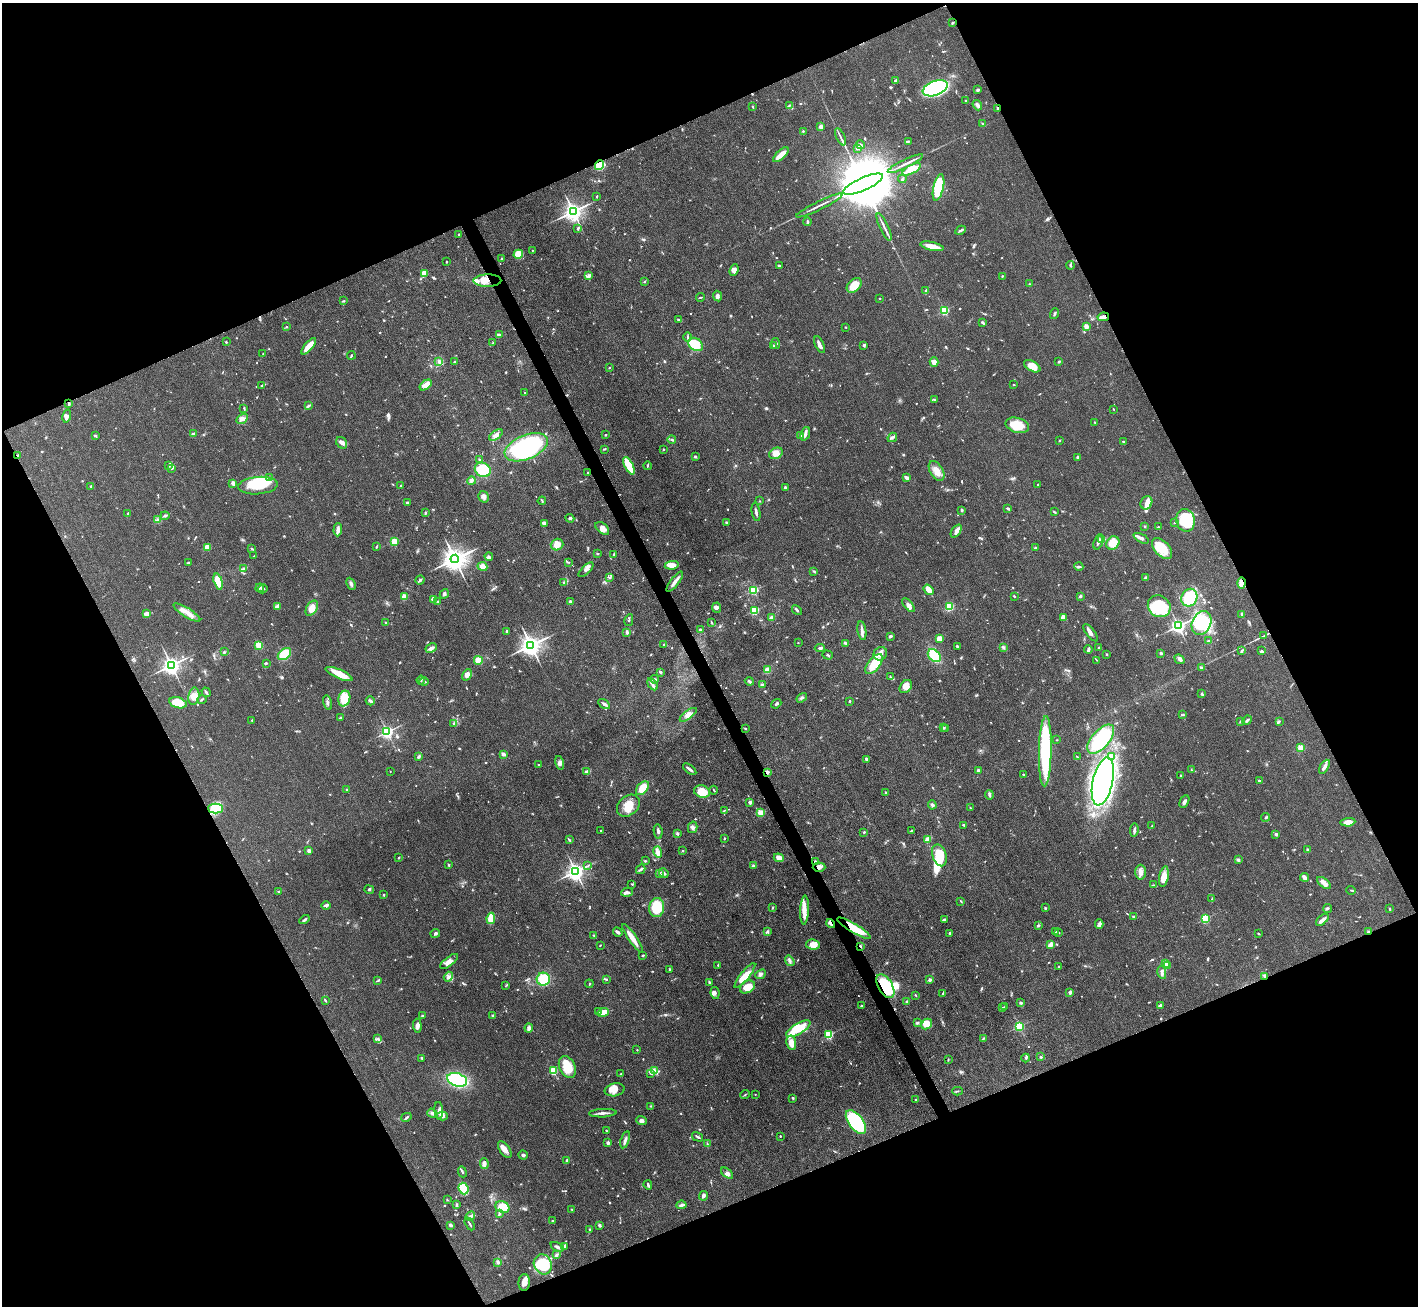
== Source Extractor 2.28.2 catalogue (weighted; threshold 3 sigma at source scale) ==
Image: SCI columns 1-5661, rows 287-5499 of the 5663 x 5651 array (HDU 1 of 3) = the unmasked area's bounding box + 8 px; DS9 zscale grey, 4 x 4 block average (1 PNG px = mean of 4 x 4 image px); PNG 1420 x 1308 px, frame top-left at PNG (2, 3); each listed source drawn as its Kron ellipse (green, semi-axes under 4 px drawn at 4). Shown black and unused: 45% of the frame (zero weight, under 3 of 4 exposures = <1% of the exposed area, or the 3 px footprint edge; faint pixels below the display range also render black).
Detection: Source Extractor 2.28.2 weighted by HDU 2 'WHT'. Background 0.0509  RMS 0.0048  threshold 0.0218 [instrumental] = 3 sigma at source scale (4.5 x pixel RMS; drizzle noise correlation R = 1.50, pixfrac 1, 0.05/0.05 arcsec/px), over >= 5 px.
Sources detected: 954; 1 too faint to see at this stretch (4 x 4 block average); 7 inside a brighter object's white glare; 2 cosmic-ray / hot-pixel residue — neither listed nor drawn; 21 coinciding with a brighter row at this scale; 56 inside a brighter listed object's ellipse — not listed separately; of the other 867, all 500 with FLUX_AUTO >= 1.9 (the completeness limit of this list) listed and drawn (367 fainter detections not listed), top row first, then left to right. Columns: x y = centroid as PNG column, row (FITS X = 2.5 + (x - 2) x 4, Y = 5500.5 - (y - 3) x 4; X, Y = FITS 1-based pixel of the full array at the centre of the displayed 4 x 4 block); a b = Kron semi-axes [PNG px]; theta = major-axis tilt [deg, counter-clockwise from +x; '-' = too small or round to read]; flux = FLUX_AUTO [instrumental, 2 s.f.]
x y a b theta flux
952 23 3 2 - 2.9
895 80 3 2 - 6.8
935 88 13 7 21 350
978 90 4 2 - 5.1
966 100 2 2 - 2
789 105 2 2 - 2.5
977 105 5 3 - 9.4
753 107 3 2 - 2.2
998 108 3 2 - 2.9
983 123 3 2 - 3.1
821 127 3 3 - 13
803 131 2 2 - 4.4
840 137 9 2 -65 6.5
909 141 3 2 - 2.8
860 145 4 2 - 4.8
858 148 4 2 - 5.1
781 155 10 3 43 37
905 164 19 2 25 17
600 165 5 4 - 79
911 169 10 4 29 54
902 179 4 2 - 3.6
863 184 21 6 24 59000
938 188 14 5 77 110
597 197 2 2 - 3.1
819 205 26 2 26 16
573 211 3 3 - 2200
808 222 4 2 - 5.9
884 227 15 2 -65 12
578 228 4 2 - 4.7
960 230 5 2 - 5.6
459 235 3 2 - 2
932 246 12 3 -12 40
532 250 2 2 - 3.2
518 254 5 4 - 42
502 259 3 2 - 4.4
446 262 2 2 - 2
1070 265 4 2 - 3.4
779 266 2 2 - 5.5
734 270 6 3 68 8.9
424 273 2 2 - 110
589 276 2 2 - 3.2
1002 276 2 2 - 2.6
487 281 14 6 1 36
644 281 3 2 - 2.8
1029 284 2 2 - 1.9
854 285 9 5 44 49
926 291 4 2 - 8
717 296 5 4 - 8.4
701 297 4 2 - 2.3
880 298 2 2 - 2.4
344 301 3 2 - 2.6
944 310 2 2 - 270
1054 314 5 2 - 4.2
1103 317 6 2 10 12
678 320 4 2 - 4.8
983 323 4 2 - 5.2
1086 326 4 4 - 13
286 327 2 2 - 2.4
846 327 2 2 - 2
499 335 4 2 - 5.1
688 337 4 2 - 3.5
226 342 2 2 - 7
493 343 4 2 - 3.7
696 344 8 6 -37 94
776 344 5 2 - 7.6
820 344 9 3 -66 14
773 345 3 3 - 3.2
864 345 3 2 - 5.7
309 346 10 4 49 43
263 354 4 2 - 3
351 355 4 2 - 3.1
1059 361 4 2 - 3.2
439 362 3 3 - 4.7
454 362 4 2 - 2.4
934 362 4 4 - 16
1032 366 9 5 -29 41
609 368 2 2 - 2.6
426 385 7 3 37 19
1014 385 2 2 - 2.6
262 386 3 2 - 2.7
524 392 2 2 - 2.2
934 399 3 2 - 2.3
69 404 4 2 - 6
309 405 3 2 - 3.6
244 408 3 2 - 2.8
1114 409 3 2 - 1.9
67 416 7 3 76 13
242 419 6 4 31 12
1095 422 2 2 - 2.3
1017 425 12 7 -15 58
193 434 3 3 - 7
805 434 7 4 70 12
496 435 7 3 35 11
606 435 2 2 - 2.7
95 436 3 2 - 4.3
801 436 3 2 - 3.2
892 437 5 2 - 5.8
672 439 4 2 - 4.4
1060 440 3 2 - 2.9
1123 441 2 2 - 2.7
342 443 6 5 - 12
526 447 23 12 22 440
604 449 3 2 - 3
663 449 2 2 - 2.3
776 453 7 5 27 22
17 455 3 2 - 3
695 456 3 2 - 2.5
1077 457 3 3 - 5.6
479 460 3 2 - 3.6
169 466 3 2 - 3.1
629 466 9 3 -63 97
647 466 4 2 - 2.8
171 469 3 2 - 2.3
483 470 8 7 - 140
937 471 11 6 -59 26
588 473 2 2 - 2.1
270 478 3 2 - 3.1
906 478 4 2 - 12
471 481 4 3 - 6
233 483 2 2 - 47
1038 484 2 2 - 5.5
91 486 2 2 - 2.9
258 486 20 8 5 88
401 486 3 2 - 3.4
785 487 2 2 - 16
484 497 6 5 - 12
542 501 4 2 - 3.7
760 501 2 2 - 1.9
407 502 2 2 - 4.1
1146 503 7 5 64 17
1008 508 4 2 - 5.9
962 510 2 2 - 5.4
756 512 9 2 -81 8.1
1054 512 3 2 - 2.8
128 513 3 2 - 4.3
425 513 2 2 - 5.8
165 516 4 2 - 4.7
570 518 4 3 - 4.1
158 520 3 2 - 3.9
1186 520 11 9 -78 130
726 522 2 2 - 4.2
544 523 3 3 - 12
1174 523 2 2 - 2
1144 526 3 2 - 2.4
1158 527 2 2 - 1.9
602 528 8 5 -43 19
338 530 6 3 87 15
956 531 7 2 53 25
1141 538 8 2 -27 14
1101 539 4 2 - 5
394 541 2 2 - 150
1098 542 8 2 71 8.2
1113 543 7 6 - 48
557 545 6 6 - 26
207 547 4 4 - 23
376 547 3 2 - 2.5
1035 548 3 2 - 3.9
1162 548 12 7 -47 74
252 549 4 2 - 2.1
597 554 3 2 - 2.7
614 554 3 2 - 3.6
254 556 2 2 - 2
489 556 4 2 - 4.6
455 559 4 4 - 3400
568 562 3 2 - 2.7
188 563 3 2 - 6.1
672 565 7 4 8 22
482 566 5 4 - 17
1079 567 4 2 - 4.6
244 568 3 2 - 4.5
586 570 9 3 44 12
814 571 4 2 - 4.2
610 578 4 2 - 3.3
1146 578 4 2 - 9.3
420 580 5 3 - 5.1
218 581 8 4 -73 58
675 582 12 3 52 19
564 583 3 2 - 2.2
1242 583 5 4 - 28
351 584 6 3 -65 8.1
260 588 4 2 - 4.1
263 589 5 2 - 5.7
753 590 2 2 - 270
929 590 6 3 -53 42
444 594 5 3 - 6.8
1014 596 3 2 - 2.7
1080 596 3 2 - 8.5
404 597 2 2 - 99
1189 598 9 7 61 190
433 599 2 2 - 50
438 602 3 3 - 3.9
570 602 4 3 - 8.5
908 605 8 3 -50 12
277 606 3 2 - 2.7
1159 606 12 10 -37 140
949 607 3 2 - 100
312 608 8 5 59 26
717 608 5 4 - 7.8
797 610 5 2 - 7.1
754 611 2 2 - 230
187 612 16 4 -32 28
147 614 4 2 - 27
1242 614 2 2 - 23
772 617 4 3 - 11
1063 617 3 3 - 21
629 620 6 2 79 4.8
712 622 3 2 - 2.1
386 623 2 2 - 5
1201 623 12 9 66 160
1178 626 2 2 - 1100
700 630 3 2 - 5.3
507 631 2 2 - 17
862 631 9 3 -81 13
627 632 4 2 - 8.5
1091 633 10 3 -51 13
890 636 3 2 - 7.6
1263 636 3 2 - 2.3
939 638 3 3 - 26
1208 641 2 2 - 2.9
798 643 2 2 - 3.9
846 643 3 2 - 3.4
664 644 2 2 - 3
259 645 4 4 - 29
531 645 3 3 - 2700
957 646 3 2 - 3.7
1003 647 2 2 - 2.1
431 648 6 4 27 11
820 648 5 3 - 5.5
1099 648 2 2 - 4.6
1088 650 4 2 - 13
1242 650 4 2 - 3.4
1261 651 2 2 - 3.3
224 652 3 2 - 3.2
1161 653 2 2 - 3.9
284 654 7 5 39 59
880 654 7 6 - 23
1106 654 2 2 - 2.5
827 655 5 2 - 3.5
934 656 7 5 -45 81
1180 659 5 3 - 7.2
478 660 4 3 - 44
1097 660 3 2 - 2.1
266 663 3 3 - 3.3
874 664 12 6 52 75
171 665 3 3 - 1700
1201 668 3 2 - 4.4
767 670 4 4 - 18
660 672 3 2 - 3.3
339 674 14 4 -23 44
467 675 6 4 58 13
890 676 4 2 - 2
654 679 4 3 - 5.4
421 680 4 2 - 4.4
749 681 4 3 - 6
424 682 4 2 - 5.3
652 684 7 2 -58 7.6
762 685 3 2 - 12
906 687 7 5 53 28
206 692 5 2 - 6.1
1202 694 4 2 - 3.8
194 696 8 5 79 21
802 698 6 2 34 5.6
202 699 4 2 - 3.2
344 699 8 6 74 76
370 701 5 2 - 7.4
850 701 2 2 - 8.4
178 703 9 5 -14 78
328 703 7 3 -75 7.4
604 704 6 3 -31 8.4
776 704 5 2 - 5.9
688 715 10 4 36 16
1183 715 3 2 - 2.5
340 718 2 2 - 4.9
252 720 2 2 - 2
1247 720 5 3 - 5.2
1240 721 3 2 - 3.9
1279 721 3 2 - 2.3
454 723 2 2 - 3.1
746 728 3 2 - 2
943 728 3 3 - 4.4
946 728 3 2 - 2
387 732 2 2 - 790
1101 739 18 9 49 210
1057 740 2 2 - 1.9
1300 748 2 2 - 110
1045 751 35 6 89 300
503 754 3 2 - 12
419 756 4 3 - 5.9
1077 757 3 2 - 2.1
1111 757 2 2 - 1.9
866 759 3 2 - 5.9
560 763 7 4 -78 12
539 765 2 2 - 3
1324 767 8 3 61 13
690 769 8 2 -39 10
1191 770 2 2 - 2.1
390 771 2 2 - 2.1
978 771 4 2 - 6.7
587 772 3 3 - 9.7
767 772 4 3 - 6.9
1023 774 2 2 - 3.5
1180 776 2 2 - 2.2
1103 781 24 10 78 1300
1259 781 2 2 - 5.1
642 788 8 5 49 43
347 790 2 2 - 9.3
714 790 4 2 - 2.7
702 792 8 6 -16 43
885 792 2 2 - 2.2
989 795 5 2 - 10
1184 801 7 3 62 11
750 802 2 2 - 38
932 805 4 3 - 6.4
628 806 13 9 41 47
215 808 7 5 0 90
970 808 2 2 - 2.9
724 810 3 2 - 2.1
760 813 2 2 - 120
1266 817 4 3 - 4
1348 822 7 3 4 26
964 825 4 2 - 3.5
1152 826 4 2 - 3
693 827 6 4 76 8.9
600 830 2 2 - 2.2
1134 830 7 2 82 8.4
911 831 3 2 - 2
658 832 7 3 -83 7
864 832 3 2 - 2.4
677 833 4 3 - 3.9
1276 834 2 2 - 20
724 838 2 2 - 3.5
927 839 2 2 - 37
569 840 3 2 - 2.8
1307 849 2 2 - 4.2
683 850 2 2 - 2
309 851 2 2 - 34
658 852 6 4 -74 12
939 855 11 7 -72 88
399 858 3 2 - 2.5
779 858 5 4 - 25
1238 860 4 3 - 6.1
645 861 2 2 - 3.2
815 862 4 2 - 5.5
448 865 3 2 - 2.5
587 866 3 2 - 3.3
753 866 4 3 - 5.7
819 867 6 4 -1 13
641 869 5 3 - 6.5
576 871 3 3 - 1900
1141 872 7 5 -90 17
659 873 4 3 - 4.9
664 873 5 3 - 7
1164 877 10 4 79 34
1304 877 4 2 - 25
1324 883 8 3 -37 23
632 884 3 2 - 2.5
1153 885 4 2 - 2.6
369 890 5 2 - 3.4
1351 890 5 2 - 2.6
278 892 3 2 - 2.8
627 892 6 3 6 7.3
384 895 3 2 - 2.3
1212 899 3 2 - 2.2
961 901 3 2 - 2.2
326 905 5 3 - 8.3
657 907 9 7 84 110
772 908 2 2 - 2.1
1045 908 3 2 - 2.9
1327 909 5 2 - 3.4
1390 909 3 2 - 3
805 910 15 4 87 25
1133 916 3 2 - 2.7
491 918 5 3 - 71
944 919 4 2 - 6.8
1205 919 2 2 - 260
304 920 5 2 - 7.1
1322 920 7 3 42 12
831 924 5 2 - 7.9
1099 924 5 2 - 5.9
1038 925 3 2 - 5.3
854 928 19 4 -31 85
767 931 4 3 - 4
618 932 5 2 - 10
1055 932 3 2 - 8.2
1058 932 3 2 - 2.7
1368 932 2 2 - 21
435 933 5 3 - 5.3
950 933 3 2 - 3.1
1258 933 3 2 - 1.9
594 935 4 2 - 3
632 938 17 3 -55 33
1050 944 4 3 - 17
600 945 3 2 - 1.9
813 945 7 5 -7 34
860 946 4 2 - 2.4
643 956 3 2 - 2.9
449 961 10 4 38 17
790 961 5 3 - 7.3
1165 963 2 2 - 74
718 965 2 2 - 3.2
1168 965 3 2 - 2
1059 966 3 2 - 2
669 969 3 2 - 2.6
1162 972 6 3 -80 7.7
761 974 6 3 39 6.1
745 976 15 4 51 58
1265 976 3 2 - 4.6
448 977 5 4 - 10
543 979 6 6 - 81
607 979 3 2 - 2.1
378 980 3 2 - 2.1
930 980 2 2 - 27
709 982 3 2 - 3.4
589 984 4 2 - 2.5
505 986 3 2 - 2
885 986 13 7 -59 190
747 987 8 5 32 43
1070 992 3 3 - 8.2
715 993 6 4 -80 8.5
943 993 3 2 - 2
916 995 3 2 - 2.4
325 1000 4 2 - 2.8
907 1002 4 2 - 3.8
1021 1003 3 2 - 4.3
862 1006 3 2 - 2.8
1160 1006 3 2 - 3
1005 1007 2 2 - 2.3
1002 1008 3 2 - 3.3
599 1011 3 3 - 4.3
603 1012 6 4 17 41
422 1016 2 2 - 5.6
492 1016 3 2 - 2.6
917 1023 4 3 - 4.2
927 1024 6 5 - 46
417 1026 7 4 -88 11
1019 1026 2 2 - 330
529 1028 4 3 - 10
798 1029 14 5 30 94
828 1035 2 2 - 280
984 1038 3 2 - 2.3
378 1039 4 3 - 4.9
791 1043 7 5 -80 34
637 1050 2 2 - 3.8
1041 1057 2 2 - 4.5
422 1058 3 2 - 3.4
1026 1058 4 2 - 3.8
948 1060 3 2 - 2.3
567 1067 11 7 -65 66
553 1071 2 2 - 220
655 1071 4 2 - 5.1
651 1073 4 3 - 4.7
620 1074 2 2 - 2
457 1080 10 6 -18 230
615 1090 10 6 10 25
957 1091 5 2 - 3
755 1094 2 2 - 2.3
745 1095 5 2 - 2.5
793 1098 3 2 - 3.5
916 1100 2 2 - 2.5
651 1106 3 2 - 3.1
439 1110 8 4 -87 14
432 1113 5 3 - 7.6
603 1113 14 2 2 12
442 1116 6 4 1 8.6
406 1117 5 2 - 4.7
641 1121 5 3 - 9.7
856 1122 14 7 -52 270
606 1130 2 2 - 2.1
780 1136 2 2 - 2.1
698 1137 6 2 -31 4.6
625 1140 9 3 73 9.4
608 1143 2 2 - 27
707 1144 3 2 - 2.5
505 1149 9 5 -56 21
523 1155 5 3 - 4.9
566 1160 4 2 - 4.4
484 1164 5 3 - 14
462 1172 6 2 -66 5.2
727 1173 7 4 -40 9.4
648 1185 5 2 - 6.1
463 1189 6 5 - 95
704 1196 5 3 - 8.1
447 1200 3 2 - 2.2
456 1205 4 2 - 2.4
681 1205 5 3 - 7.1
502 1207 7 5 -23 91
572 1209 3 2 - 2.1
499 1214 3 2 - 4.6
470 1216 5 2 - 5.2
552 1221 2 2 - 2.7
470 1224 7 2 -61 4.6
450 1225 3 2 - 8.4
599 1225 3 3 - 6.3
589 1230 3 2 - 2.5
557 1247 7 3 -28 10
564 1247 4 3 - 4.7
556 1255 3 3 - 7.3
498 1262 4 3 - 5.7
543 1264 10 8 -63 140
524 1283 8 5 88 20
Overlapping masked pixels (flux is a lower limit): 16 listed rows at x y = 998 108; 600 165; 487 281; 1103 317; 69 404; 17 455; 1242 583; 767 772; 815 862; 819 867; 831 924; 854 928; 1368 932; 860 946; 1265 976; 885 986
Diffuse or blended objects may show on this block-average render without a row.